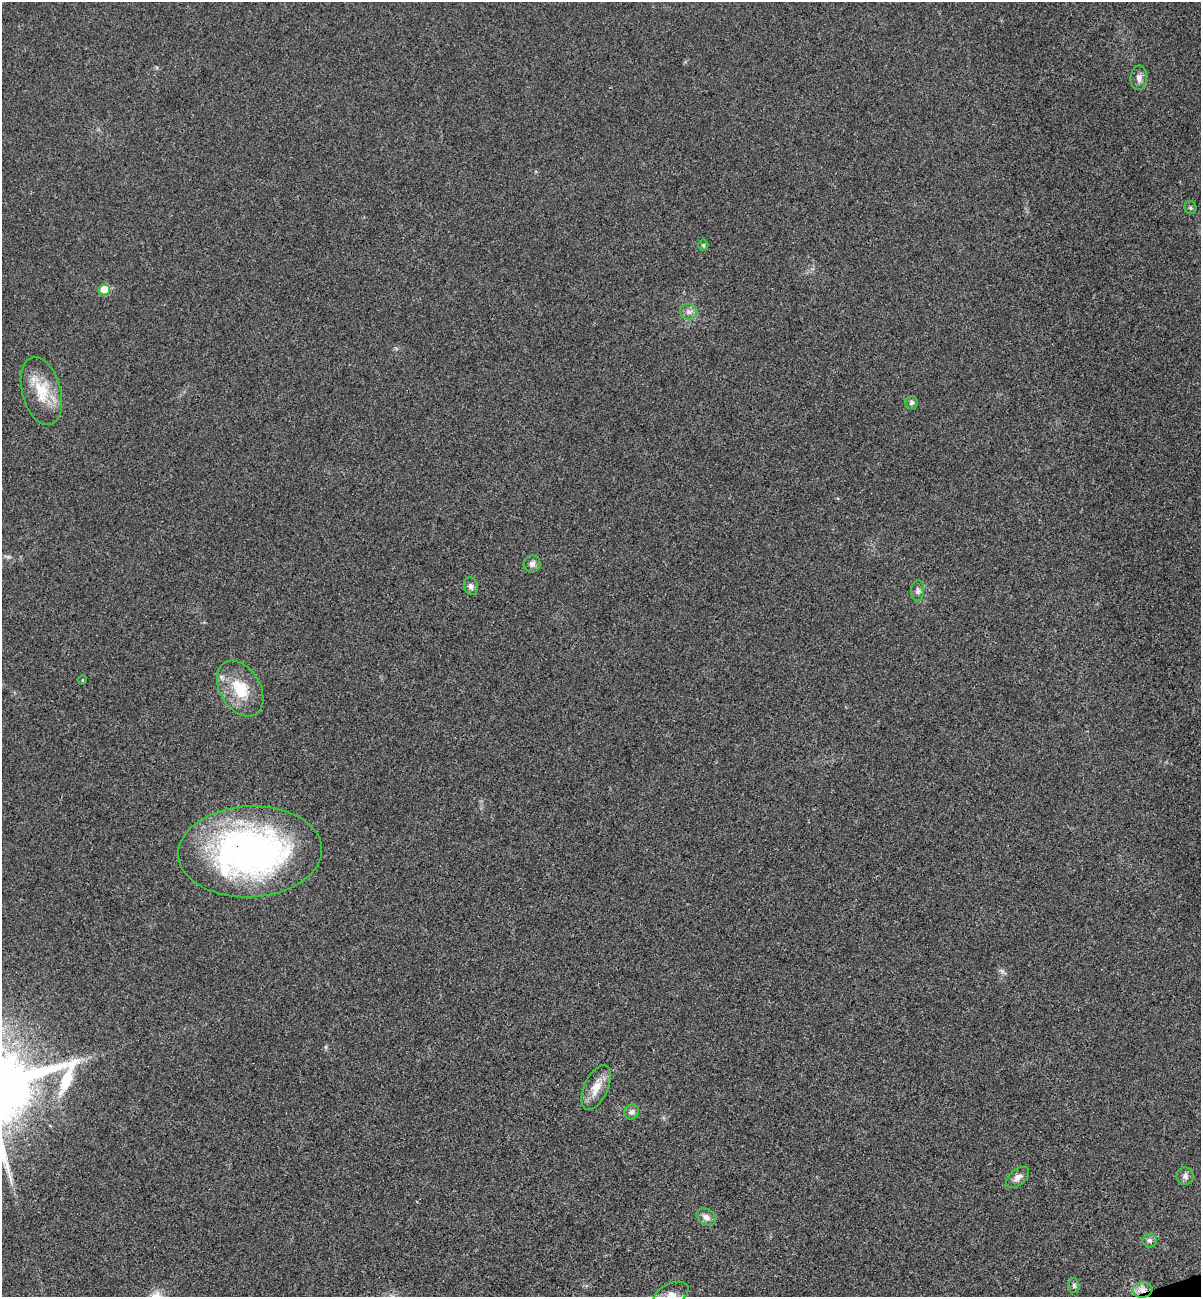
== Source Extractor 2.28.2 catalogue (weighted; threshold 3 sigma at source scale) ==
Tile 6 of 4 x 4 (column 2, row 2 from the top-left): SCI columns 1365-2563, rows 2650-3944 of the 5253 x 5299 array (HDU 1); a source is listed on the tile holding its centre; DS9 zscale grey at full resolution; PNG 1203 x 1299 px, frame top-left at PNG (2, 2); each listed source drawn as its Kron ellipse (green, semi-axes under 4 px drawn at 4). Shown black and unused: <1% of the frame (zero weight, under 3 of 4 exposures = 6% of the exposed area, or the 3 px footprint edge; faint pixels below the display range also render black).
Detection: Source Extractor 2.28.2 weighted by HDU 2 'WHT'; one run over the whole footprint, this tile lists its part. Background 0.0197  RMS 0.0064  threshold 0.0286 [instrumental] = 3 sigma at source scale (4.5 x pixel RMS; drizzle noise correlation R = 1.50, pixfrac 1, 0.05/0.05 arcsec/px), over >= 5 px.
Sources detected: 22; all 22 listed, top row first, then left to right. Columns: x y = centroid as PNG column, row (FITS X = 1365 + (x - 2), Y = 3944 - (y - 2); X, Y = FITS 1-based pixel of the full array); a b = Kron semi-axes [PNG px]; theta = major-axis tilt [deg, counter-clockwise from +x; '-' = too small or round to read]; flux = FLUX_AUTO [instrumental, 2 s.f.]
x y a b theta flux
1139 78 12 8 88 3.3
1190 208 6 6 - 1.2
703 245 5 5 - 0.85
104 290 5 5 - 12
688 312 8 7 - 2.7
41 391 35 19 -75 20
912 402 6 6 - 1.6
532 564 8 8 - 2.4
471 586 9 7 -71 2.3
918 591 10 6 88 2.1
82 680 4 3 - 0.5
240 689 30 20 -59 21
250 852 72 45 3 230
596 1087 24 11 65 9.2
632 1112 8 7 - 2.1
1185 1176 9 8 - 2.3
1018 1177 13 7 41 3.4
706 1217 10 7 -32 3.4
1149 1240 7 7 - 1.7
1074 1285 7 5 -88 1.2
1142 1290 10 7 4 4.2
671 1295 19 11 28 8
Overlapping masked pixels (flux is a lower limit): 2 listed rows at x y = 250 852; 1142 1290
Isophote crosses this tile's border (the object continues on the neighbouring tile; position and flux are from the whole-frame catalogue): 1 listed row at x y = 671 1295